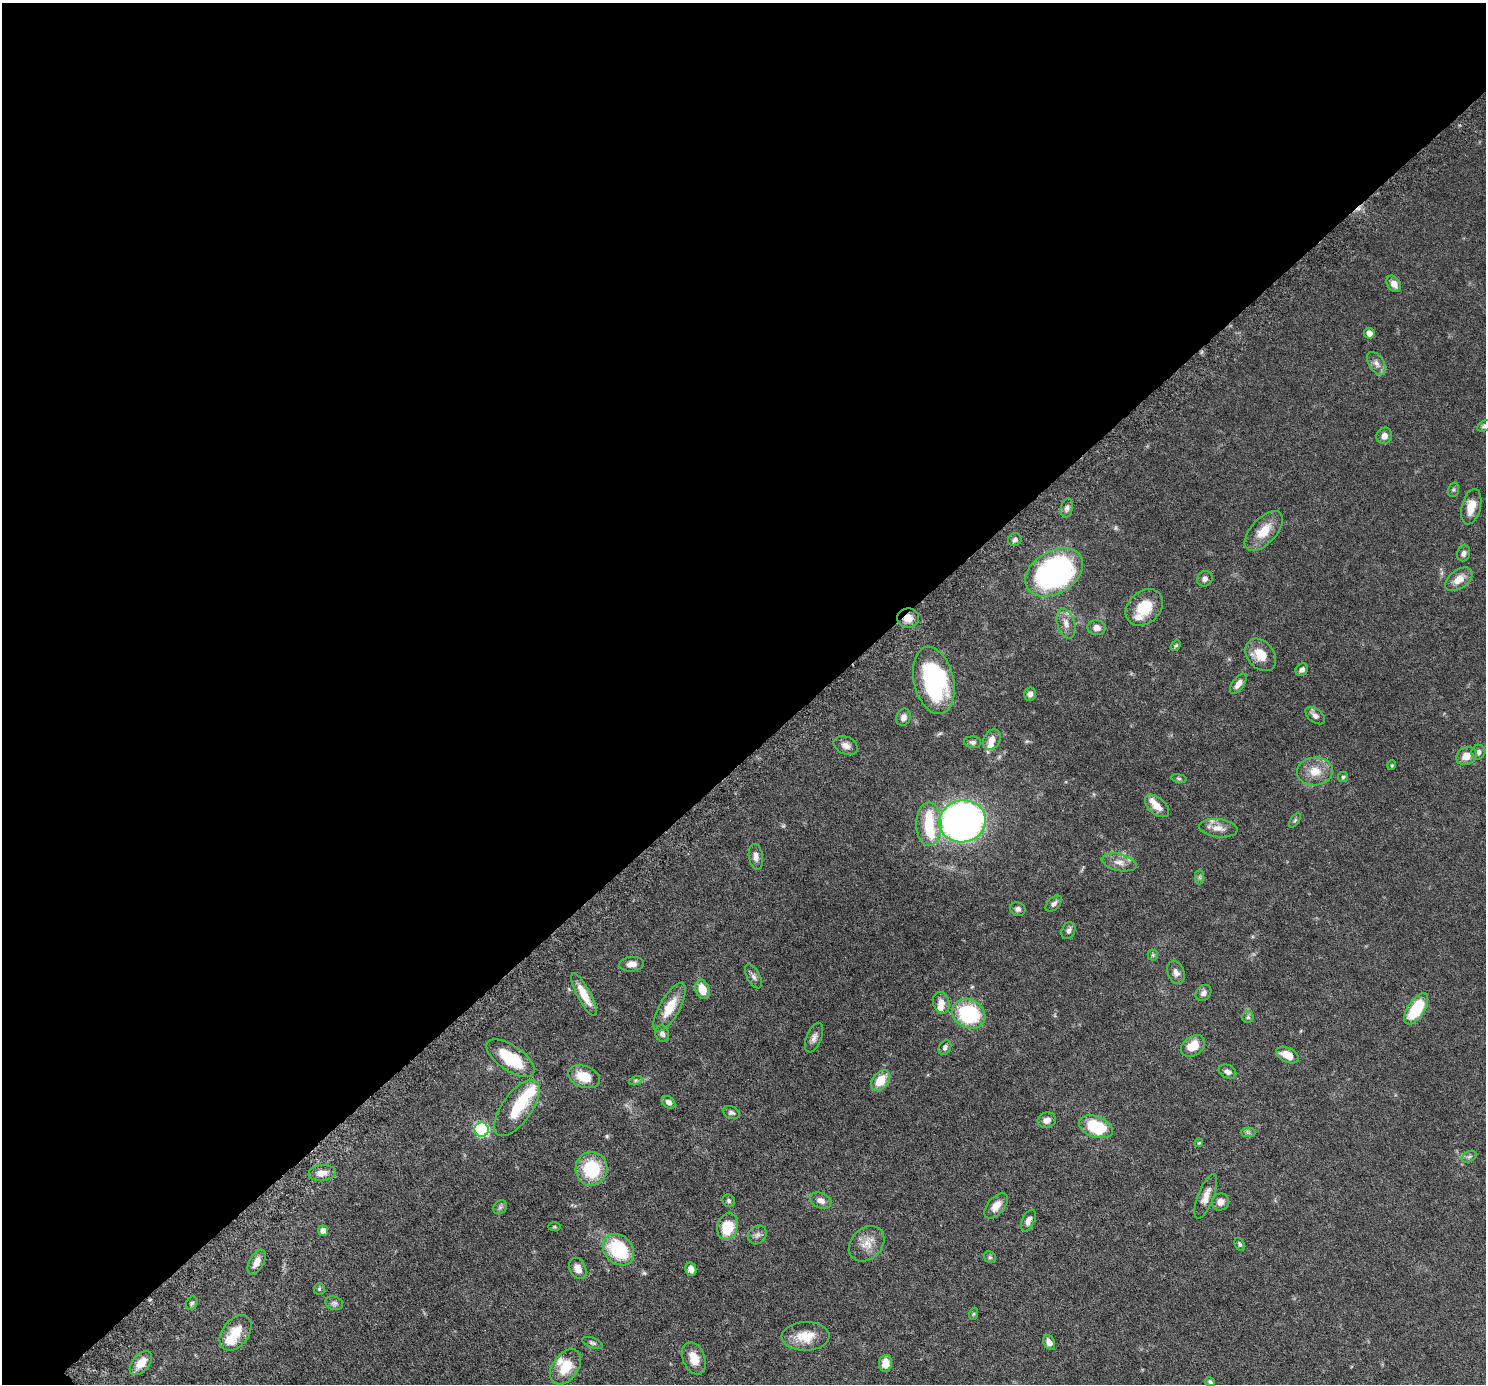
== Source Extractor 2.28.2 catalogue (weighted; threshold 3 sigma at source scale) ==
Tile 2 of 4 x 4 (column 2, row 1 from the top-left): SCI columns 1555-3038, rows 4490-5871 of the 6076 x 6075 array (HDU 1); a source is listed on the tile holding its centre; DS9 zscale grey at full resolution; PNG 1488 x 1386 px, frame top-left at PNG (2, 3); each listed source drawn as its Kron ellipse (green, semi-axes under 4 px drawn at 4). Shown black and unused: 55% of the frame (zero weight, under 6 of 12 exposures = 4% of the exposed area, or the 3 px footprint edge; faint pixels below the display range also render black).
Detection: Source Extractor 2.28.2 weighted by HDU 2 'WHT'; one run over the whole footprint, this tile lists its part. Background 0.0542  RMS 0.0019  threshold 0.00759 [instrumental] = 3 sigma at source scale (4.09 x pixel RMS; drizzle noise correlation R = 1.36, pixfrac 0.8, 0.05/0.05 arcsec/px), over >= 5 px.
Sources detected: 122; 1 too faint to see at this stretch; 2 inside a brighter object's white glare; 1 cosmic-ray / hot-pixel residue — neither listed nor drawn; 8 inside a brighter listed object's ellipse — not listed separately; the other 110 listed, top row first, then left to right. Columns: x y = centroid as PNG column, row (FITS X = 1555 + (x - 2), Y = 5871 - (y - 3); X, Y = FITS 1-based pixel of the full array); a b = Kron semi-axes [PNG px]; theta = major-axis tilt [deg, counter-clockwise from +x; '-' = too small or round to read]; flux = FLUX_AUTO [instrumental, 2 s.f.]
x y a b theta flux
1394 284 9 6 -56 1.2
1369 333 5 5 - 1
1376 363 13 7 -57 0.93
1485 426 8 5 28 0.44
1384 436 8 7 - 0.93
1453 490 7 5 72 0.29
1471 507 18 9 76 2.3
1067 508 10 6 77 0.55
1264 531 24 12 47 3.2
1015 540 7 6 - 0.45
1464 553 8 6 72 0.63
1054 572 31 21 30 45
1205 579 8 7 - 0.65
1459 579 15 9 37 1.9
1144 607 21 16 44 4.6
908 618 11 9 -1 1.4
1066 624 16 8 -72 1.4
1097 628 9 7 -6 1
1176 646 6 4 47 0.24
1261 655 18 13 -50 2.9
1302 670 7 5 42 0.59
934 680 34 20 -77 22
1238 684 12 5 54 1.1
1030 694 6 6 - 0.69
1315 716 11 6 -38 0.69
903 717 9 7 69 0.86
992 740 11 8 57 1.3
973 742 8 6 -5 0.45
846 746 12 8 -24 1
1478 752 7 7 - 0.47
1466 756 11 8 29 1.7
1392 765 5 3 - 0.15
1315 771 18 14 5 2.8
1343 777 5 5 - 0.27
1179 778 8 4 -9 0.27
1157 806 14 8 -42 1.9
1295 820 8 4 54 0.27
962 821 23 21 14 86
929 824 22 12 90 5.2
1218 828 19 9 -7 1.6
756 857 13 7 -83 0.86
1119 862 17 8 -13 1.4
1199 877 7 4 90 0.32
1054 904 10 6 44 0.59
1018 909 8 6 -22 0.51
1068 931 9 6 66 0.61
1153 955 5 5 - 0.23
631 964 12 7 6 1
1176 972 12 8 -67 0.83
753 976 13 6 -62 0.65
702 989 10 7 -71 2.4
1203 993 9 7 46 0.69
584 995 24 7 -61 2.9
941 1003 11 8 -73 1.2
670 1007 27 10 60 3.6
1416 1009 18 8 57 8.2
969 1014 17 14 -29 13
1248 1017 5 5 - 0.3
662 1034 8 7 - 0.61
814 1038 16 7 68 0.85
1193 1046 13 9 35 3
945 1047 8 6 61 0.48
1287 1055 12 7 -27 2.1
510 1058 28 12 -35 8
1227 1072 9 6 -26 0.68
584 1077 16 10 -21 3.5
636 1080 7 4 18 0.3
880 1080 11 8 51 3.2
668 1102 7 5 -38 0.6
517 1108 33 15 54 5.8
731 1112 9 6 -21 0.46
1047 1120 9 7 19 0.99
1096 1127 17 10 -20 7.8
482 1130 7 7 - 21
1248 1132 7 5 -1 0.33
1199 1143 4 3 - 0.17
1469 1157 8 5 28 0.38
591 1169 17 16 - 8.5
322 1173 13 8 7 1.4
1206 1196 23 8 69 1.5
821 1200 11 7 -21 1
729 1201 6 5 - 0.32
1220 1202 9 8 - 0.9
996 1206 15 8 49 1.7
500 1207 7 6 - 0.39
1028 1220 11 6 65 0.93
554 1227 6 3 0 0.17
727 1227 13 10 73 4.8
323 1231 5 5 - 0.92
757 1235 10 8 45 0.65
867 1244 20 15 45 2.3
1240 1244 7 4 -59 0.3
618 1250 17 14 -46 11
990 1257 6 5 - 0.29
257 1262 14 7 62 1.4
578 1268 11 8 -64 1.3
691 1269 7 5 -77 0.95
319 1289 6 5 - 0.26
192 1303 7 5 61 0.32
334 1303 9 6 -18 0.44
973 1314 6 4 71 0.22
236 1333 20 13 52 3.3
806 1336 24 14 2 3.2
1049 1342 8 5 -61 0.91
592 1343 11 5 -21 0.38
694 1358 17 11 -67 2.2
141 1363 14 8 49 2.2
885 1363 8 6 84 2
566 1367 19 13 54 4
1210 1382 5 4 - 0.31
Overlapping masked pixels (flux is a lower limit): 1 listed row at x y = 908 618
Isophote crosses this tile's border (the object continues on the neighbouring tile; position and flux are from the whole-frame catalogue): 1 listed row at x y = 1485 426